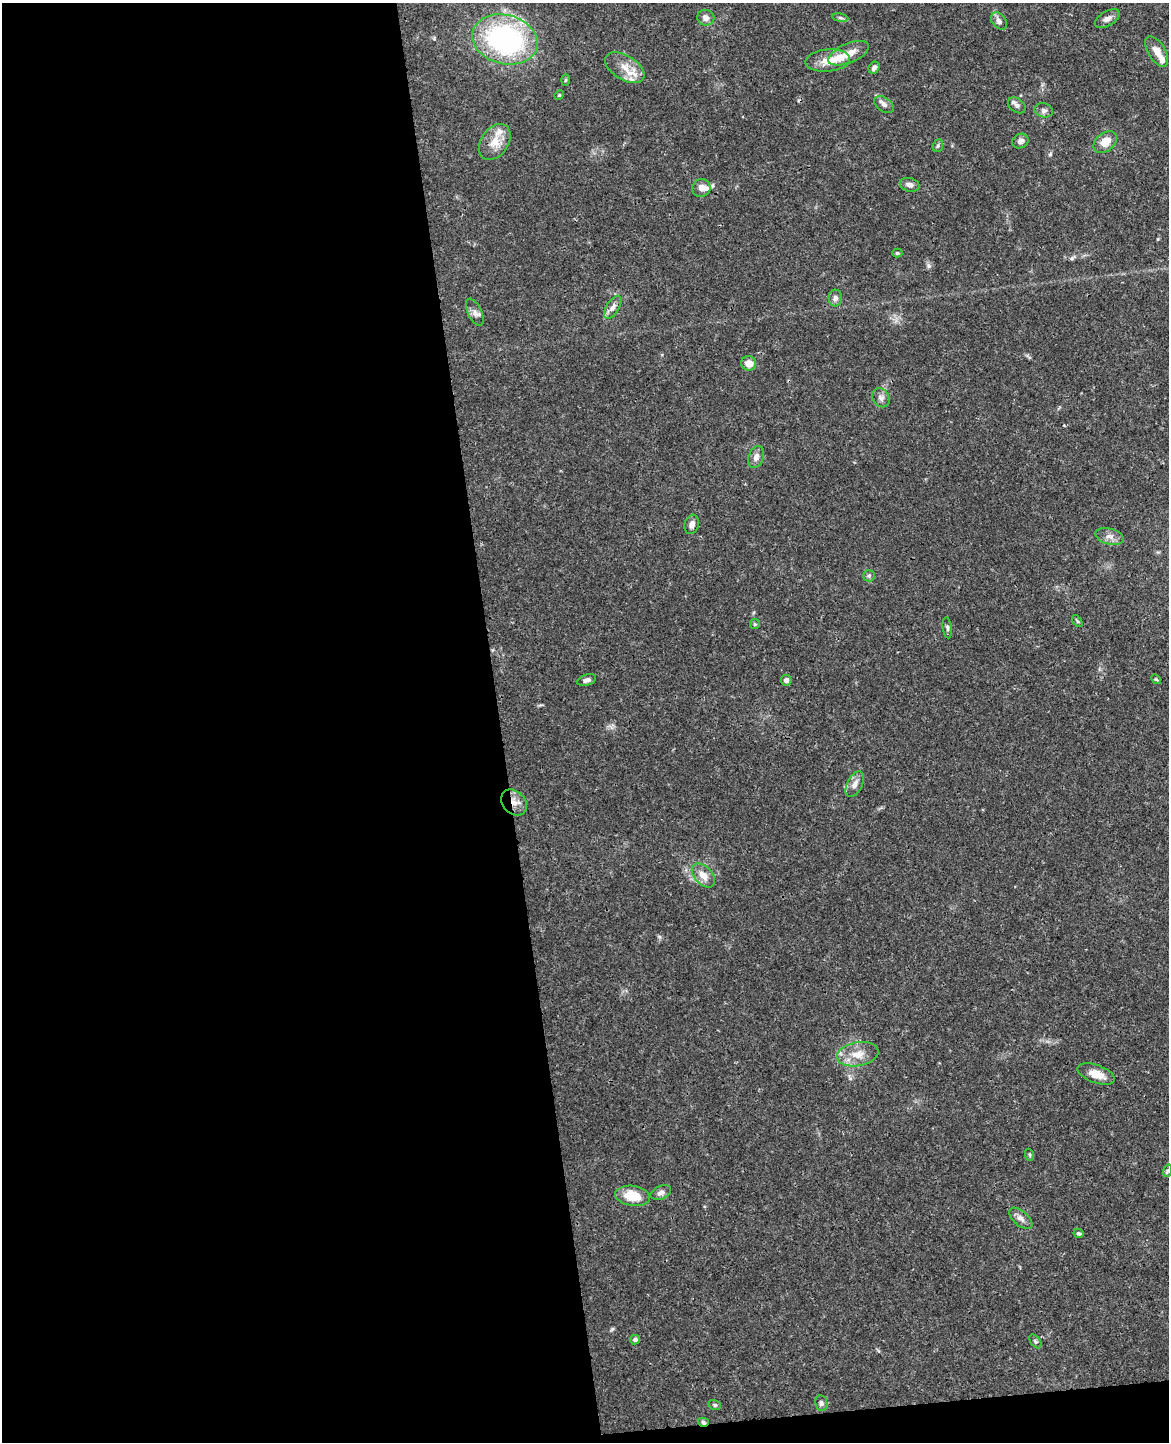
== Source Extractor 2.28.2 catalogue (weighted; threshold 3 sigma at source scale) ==
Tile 9 of 4 x 3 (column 1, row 3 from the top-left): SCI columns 57-1223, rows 147-1586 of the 4782 x 4720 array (HDU 1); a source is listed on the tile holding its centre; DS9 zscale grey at full resolution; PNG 1171 x 1444 px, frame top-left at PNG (2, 3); each listed source drawn as its Kron ellipse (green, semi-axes under 4 px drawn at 4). Shown black and unused: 44% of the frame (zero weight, under 3 of 4 exposures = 6% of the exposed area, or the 3 px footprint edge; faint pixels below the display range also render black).
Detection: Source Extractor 2.28.2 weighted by HDU 2 'WHT'; one run over the whole footprint, this tile lists its part. Background 0.043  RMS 0.0031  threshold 0.0138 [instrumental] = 3 sigma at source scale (4.5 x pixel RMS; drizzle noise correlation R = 1.50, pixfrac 1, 0.05/0.05 arcsec/px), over >= 5 px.
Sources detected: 58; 5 inside a brighter listed object's ellipse — not listed separately; the other 53 listed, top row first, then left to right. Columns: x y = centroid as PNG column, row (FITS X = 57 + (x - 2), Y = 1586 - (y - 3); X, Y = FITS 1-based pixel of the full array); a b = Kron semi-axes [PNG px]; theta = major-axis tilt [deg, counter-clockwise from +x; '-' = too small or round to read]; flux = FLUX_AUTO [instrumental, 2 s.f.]
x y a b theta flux
706 18 8 7 - 1.8
840 18 8 4 -9 0.58
1107 19 14 7 30 1.5
999 21 9 6 -50 1.3
505 39 33 24 -14 62
1157 51 17 8 -58 2.8
849 53 22 9 22 3.9
828 61 22 11 5 4.6
625 68 22 12 -31 4.7
874 68 6 5 - 1.2
565 80 6 4 88 0.39
559 95 5 4 - 0.37
884 104 11 7 -38 1.2
1017 105 10 6 -36 1.3
1044 110 9 7 -13 1.1
1020 141 8 7 - 1.1
495 142 20 13 55 4.7
1105 142 13 9 41 4.2
938 146 6 5 - 0.51
910 185 10 6 -13 1.4
701 188 9 9 - 2.1
897 253 5 4 - 0.45
835 298 8 6 86 1.1
613 307 13 6 57 1.7
475 312 15 7 -64 1.5
749 363 7 7 - 2.7
881 398 10 8 -57 1.4
756 457 11 7 68 1.7
692 524 10 7 73 1.7
1110 536 14 8 -14 1.9
869 576 6 5 - 0.56
1077 621 7 3 -53 0.41
755 624 5 5 - 0.38
947 628 10 4 -82 0.66
1156 679 5 4 - 0.36
587 680 10 5 17 1
786 680 5 5 - 0.97
855 784 14 7 63 2
514 802 14 11 -47 2.9
703 876 14 9 -48 3.3
858 1054 21 12 10 4.8
1096 1074 19 9 -20 4.2
1030 1155 6 4 -71 0.39
1167 1171 6 4 72 0.53
661 1193 11 6 22 1.2
632 1196 17 10 -8 6.6
1021 1218 14 7 -40 1.6
1078 1233 5 4 - 0.56
635 1340 5 4 - 1
1035 1341 8 4 -53 0.54
821 1403 8 6 -82 0.95
715 1405 6 5 - 0.53
703 1422 5 4 - 0.64
Overlapping masked pixels (flux is a lower limit): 2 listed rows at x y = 514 802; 703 1422